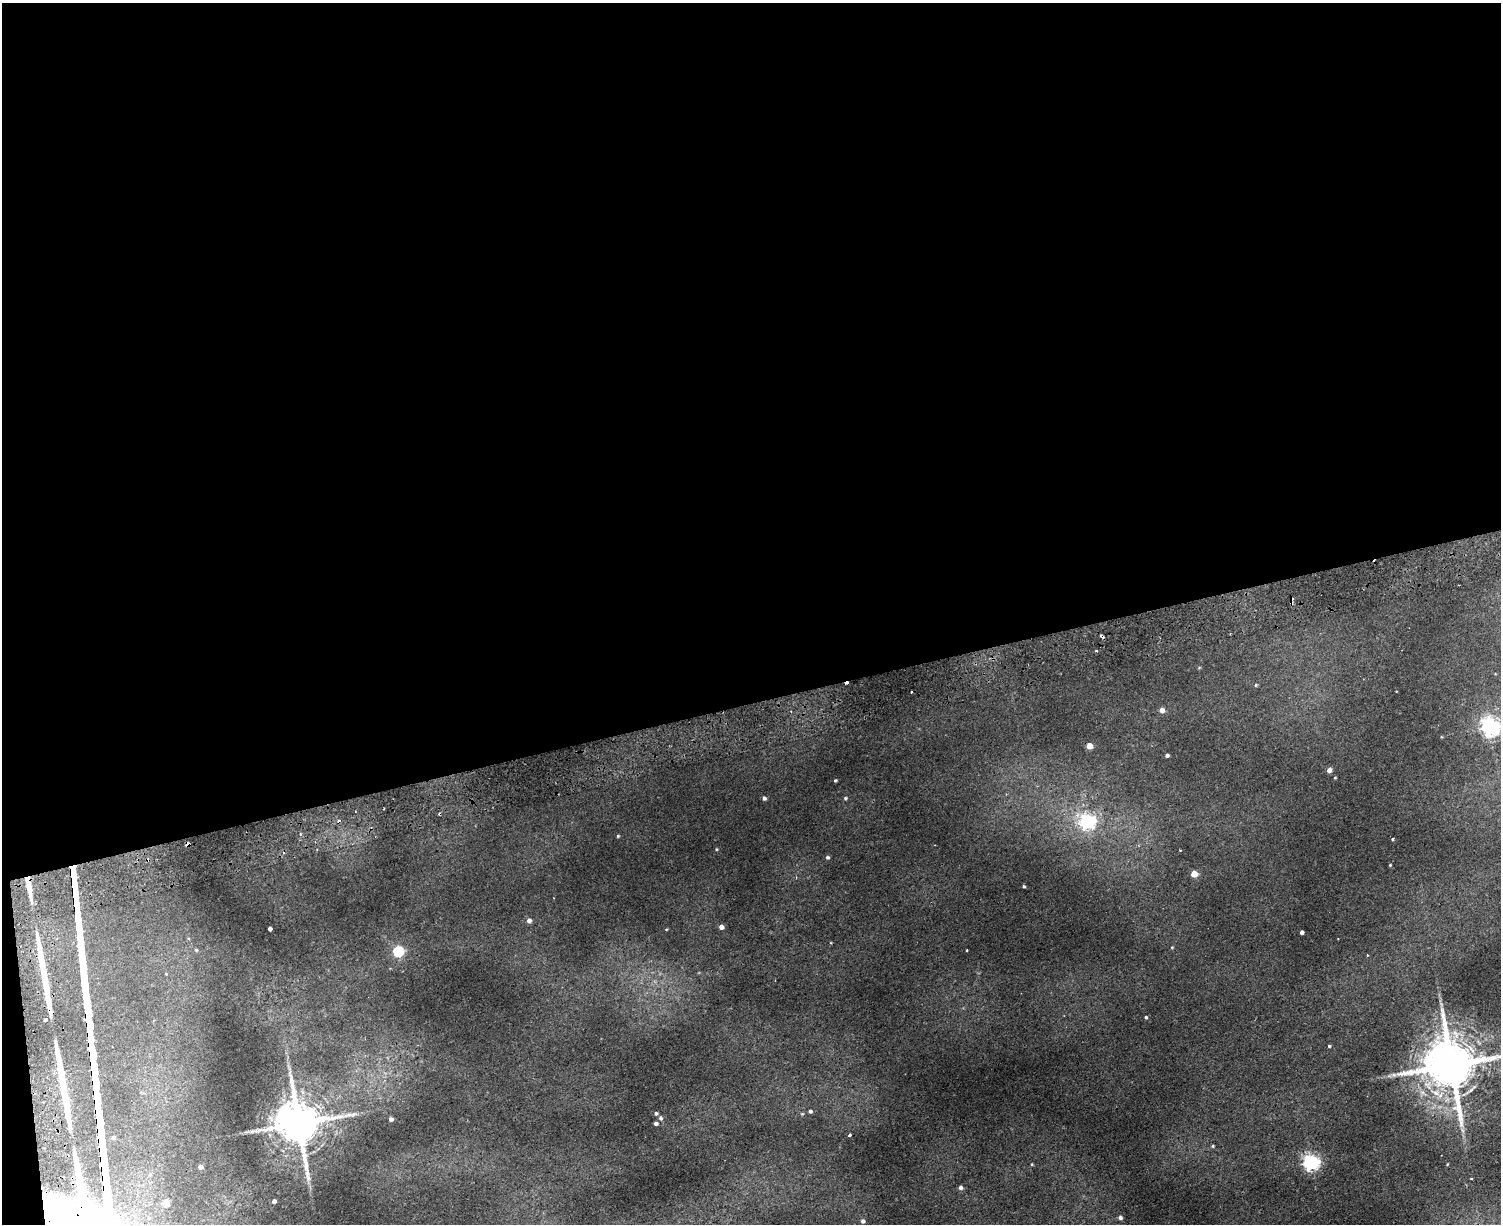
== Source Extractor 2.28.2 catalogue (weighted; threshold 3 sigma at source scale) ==
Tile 1 of 3 x 4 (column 1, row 1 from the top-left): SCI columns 293-1791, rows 3723-4944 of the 4965 x 5000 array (HDU 1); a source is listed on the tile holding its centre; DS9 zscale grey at full resolution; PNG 1503 x 1226 px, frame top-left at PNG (2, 3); no overlay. Shown black and unused: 58% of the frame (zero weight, under 2 of 3 exposures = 4% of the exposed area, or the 3 px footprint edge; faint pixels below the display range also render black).
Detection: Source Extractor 2.28.2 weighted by HDU 2 'WHT'; one run over the whole footprint, this tile lists its part. Background 0.0318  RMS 0.0041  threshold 0.0185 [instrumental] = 3 sigma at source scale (4.5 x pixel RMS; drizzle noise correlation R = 1.50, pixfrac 1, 0.05/0.05 arcsec/px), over >= 5 px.
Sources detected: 68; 8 cosmic-ray / hot-pixel residue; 2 long thin detections or spike segments (spike, bleed or trail) — not listed; the other 58 listed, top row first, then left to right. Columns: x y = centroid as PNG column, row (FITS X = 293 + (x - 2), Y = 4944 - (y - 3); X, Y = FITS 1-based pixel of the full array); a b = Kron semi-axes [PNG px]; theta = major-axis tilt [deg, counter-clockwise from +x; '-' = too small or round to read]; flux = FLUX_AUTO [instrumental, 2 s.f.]
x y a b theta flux
1102 636 5 3 - 2.5
1096 651 3 3 - 0.45
1199 668 5 3 - 0.36
1256 685 5 4 - 0.48
911 692 3 2 - 0.64
1162 710 5 5 - 2.5
1490 727 7 7 - 170
1089 746 4 4 - 6.5
1167 755 4 3 - 0.89
1329 770 6 5 - 1.7
1335 777 3 3 - 0.39
835 780 4 3 - 0.49
764 798 4 4 - 0.94
845 798 5 4 - 0.55
1087 822 7 6 - 97
300 834 4 3 - 0.54
618 836 4 3 - 0.42
1393 839 3 3 - 0.69
188 844 4 4 - 1.7
716 849 4 3 - 0.31
1180 850 2 2 - 0.32
827 857 4 4 - 0.75
1390 865 3 3 - 0.34
1194 874 5 5 - 7.6
29 885 26 6 -81 6.5
1024 886 3 3 - 0.57
529 920 5 5 - 1.7
721 927 4 4 - 2
270 929 4 4 - 1.1
666 929 4 3 - 0.28
1302 932 4 4 - 1.2
1172 947 4 4 - 0.36
196 950 5 5 - 0.56
398 951 5 5 - 35
166 973 4 4 - 0.44
1146 1017 4 4 - 0.58
45 1020 3 3 - 0.63
1329 1046 3 3 - 0.51
1451 1065 16 14 -76 2500
810 1111 5 4 - 0.85
656 1113 4 3 - 0.7
802 1114 5 3 - 0.43
660 1118 5 5 - 0.93
391 1119 4 4 - 1.3
298 1123 13 11 -70 2000
656 1123 4 3 - 1
1463 1130 9 4 -81 1.2
849 1135 3 3 - 0.93
113 1137 4 4 - 0.88
1213 1146 4 4 - 0.48
1311 1162 6 6 - 130
1032 1164 4 3 - 0.34
200 1167 4 4 - 1.7
960 1188 5 4 - 1.2
274 1201 4 4 - 1.1
165 1202 5 4 - 8.2
1120 1218 4 4 - 0.99
863 1221 5 5 - 1.3
Overlapping masked pixels (flux is a lower limit): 4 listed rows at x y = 1102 636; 188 844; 29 885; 1451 1065
Isophote crosses this tile's border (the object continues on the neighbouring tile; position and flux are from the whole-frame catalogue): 2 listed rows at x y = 1490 727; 1451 1065